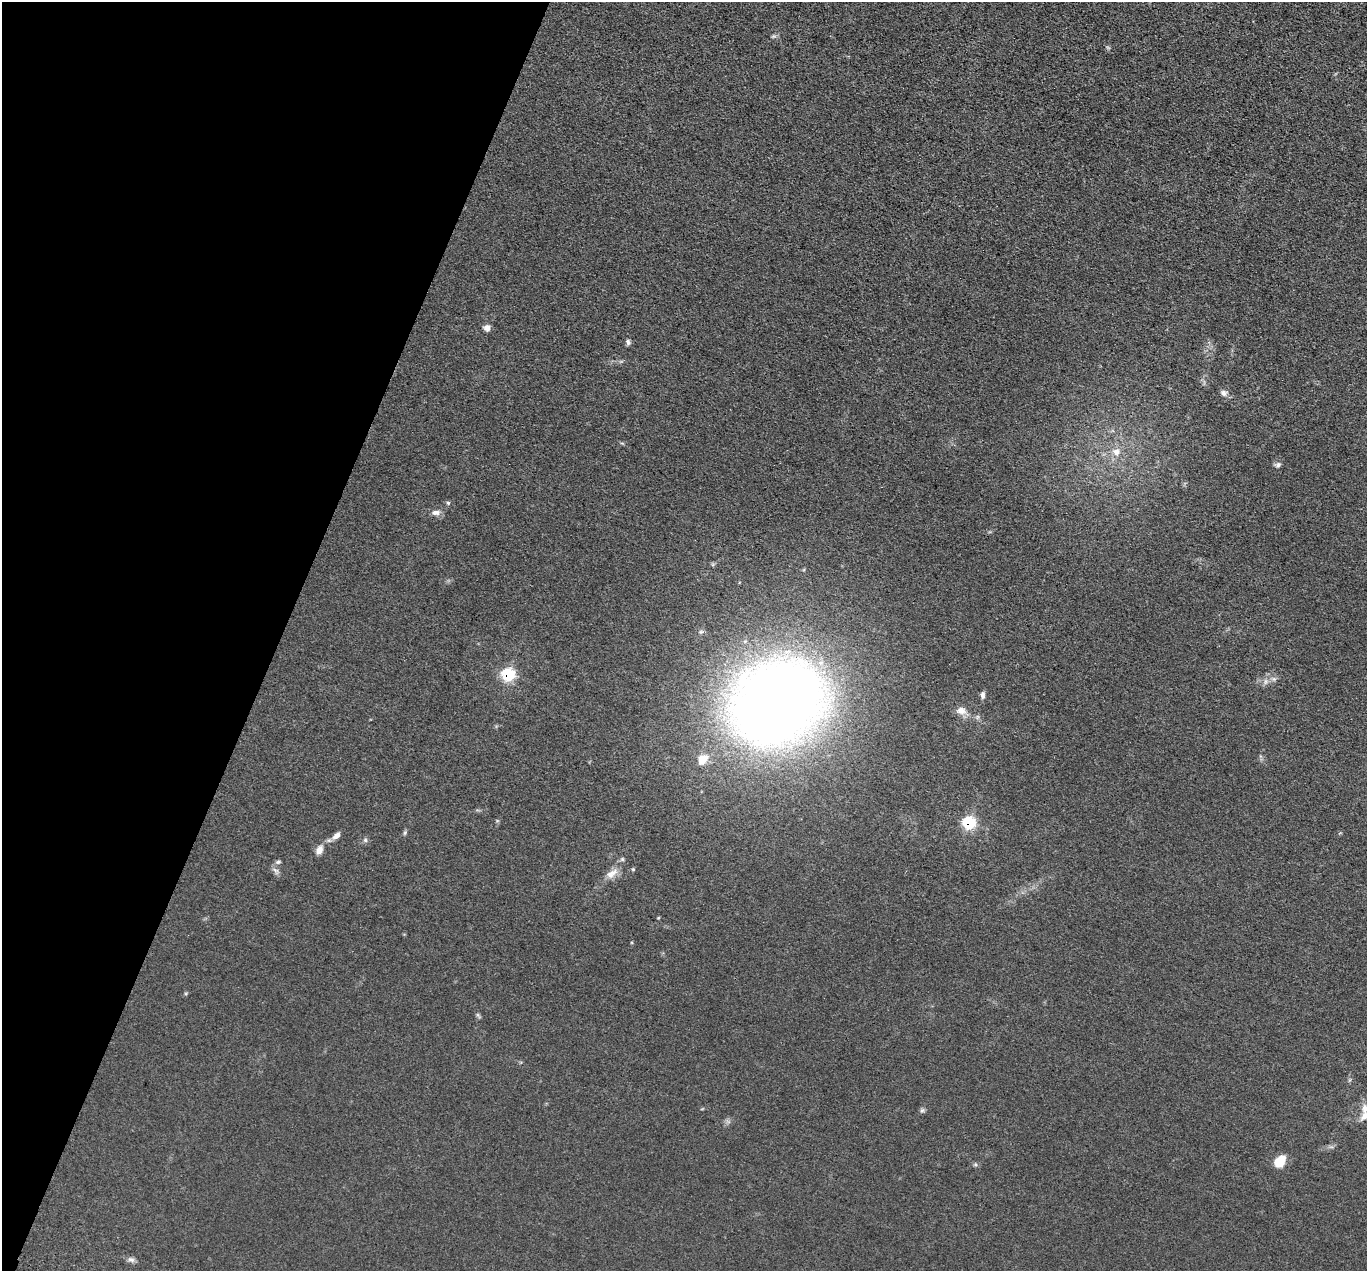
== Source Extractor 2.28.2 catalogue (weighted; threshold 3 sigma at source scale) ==
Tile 9 of 4 x 4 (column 1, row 3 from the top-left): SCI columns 28-1392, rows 1609-2877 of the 5516 x 5626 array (HDU 1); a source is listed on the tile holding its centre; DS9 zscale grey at full resolution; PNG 1369 x 1273 px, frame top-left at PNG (2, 2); no overlay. Shown black and unused: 20% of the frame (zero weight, under 3 of 5 exposures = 4% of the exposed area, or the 3 px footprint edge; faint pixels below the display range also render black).
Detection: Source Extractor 2.28.2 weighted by HDU 2 'WHT'; one run over the whole footprint, this tile lists its part. Background 0.0393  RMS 0.0042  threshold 0.0189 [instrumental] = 3 sigma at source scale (4.5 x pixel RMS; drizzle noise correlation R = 1.50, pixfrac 1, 0.05/0.05 arcsec/px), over >= 5 px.
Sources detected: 27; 2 inside a brighter listed object's ellipse — not listed separately; the other 25 listed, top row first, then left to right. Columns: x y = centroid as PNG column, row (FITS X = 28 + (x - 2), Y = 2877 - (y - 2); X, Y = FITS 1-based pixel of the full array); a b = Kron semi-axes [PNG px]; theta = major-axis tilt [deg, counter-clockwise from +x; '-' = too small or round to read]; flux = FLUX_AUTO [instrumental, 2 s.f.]
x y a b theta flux
487 328 9 8 - 1.8
628 342 6 5 - 1.2
1224 393 9 8 - 1.6
1116 452 9 8 - 2.8
1278 465 8 7 - 1.1
448 503 5 5 - 0.67
435 512 12 7 1 2.1
508 674 7 6 - 32
1274 679 6 5 - 0.91
1265 682 9 4 72 1.1
983 695 8 5 -86 1.5
777 702 105 85 31 420
961 711 14 10 -15 3.4
969 823 7 6 - 36
405 833 6 4 88 0.63
336 836 11 6 43 2.3
365 840 6 5 - 0.81
319 850 13 8 59 2.8
278 862 6 5 - 0.8
633 869 5 4 - 0.46
611 873 18 8 32 3.7
1365 1108 13 9 -83 3.2
922 1110 7 5 67 0.85
1280 1161 11 8 49 10
131 1259 9 5 -7 1.3
Overlapping masked pixels (flux is a lower limit): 2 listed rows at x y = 508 674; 969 823
Isophote crosses this tile's border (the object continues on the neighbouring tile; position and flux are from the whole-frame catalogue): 1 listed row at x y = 1365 1108